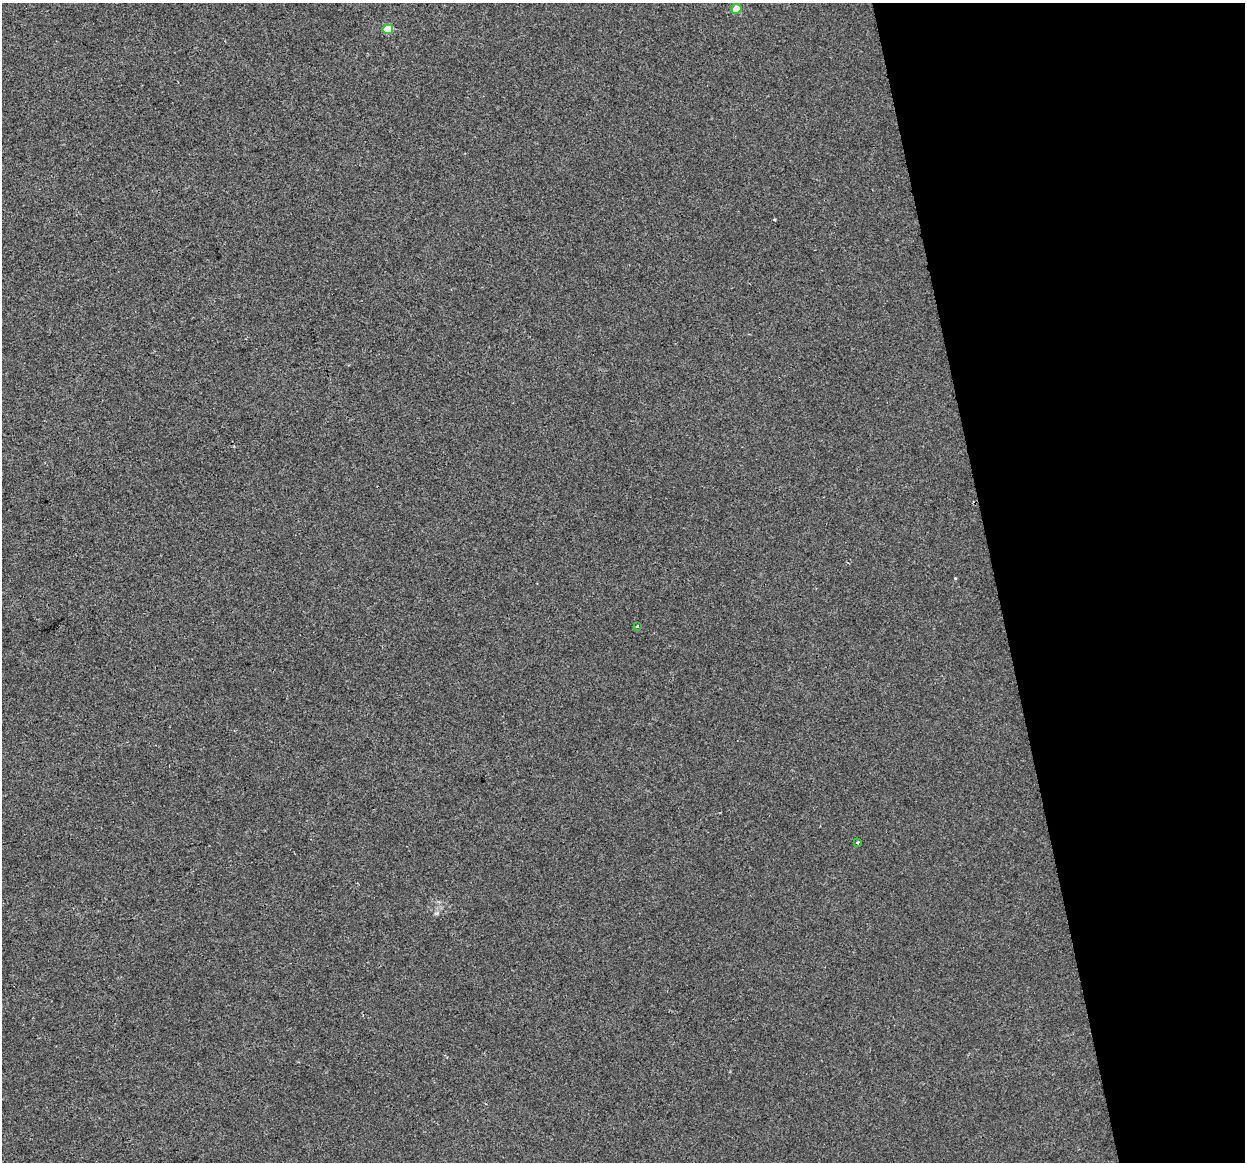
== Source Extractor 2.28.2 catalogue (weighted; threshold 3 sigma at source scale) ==
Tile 12 of 4 x 4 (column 4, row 3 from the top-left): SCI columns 3730-4972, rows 1241-2400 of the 4972 x 4754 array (HDU 1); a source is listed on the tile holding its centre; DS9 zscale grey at full resolution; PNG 1247 x 1164 px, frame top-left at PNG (2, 3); each listed source drawn as its Kron ellipse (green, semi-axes under 4 px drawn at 4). Shown black and unused: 20% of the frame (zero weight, under 2 of 3 exposures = <1% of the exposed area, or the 3 px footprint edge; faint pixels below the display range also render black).
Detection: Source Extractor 2.28.2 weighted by HDU 2 'WHT'; one run over the whole footprint, this tile lists its part. Background 1.36e-04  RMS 0.0057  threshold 0.0254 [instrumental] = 3 sigma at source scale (4.5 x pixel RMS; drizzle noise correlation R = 1.50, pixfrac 1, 0.0396/0.0396 arcsec/px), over >= 5 px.
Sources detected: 4; all 4 listed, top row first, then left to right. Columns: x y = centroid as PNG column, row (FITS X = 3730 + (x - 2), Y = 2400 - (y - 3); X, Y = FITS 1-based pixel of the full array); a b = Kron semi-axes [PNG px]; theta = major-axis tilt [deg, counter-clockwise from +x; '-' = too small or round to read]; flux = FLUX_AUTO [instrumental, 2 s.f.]
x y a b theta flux
736 9 5 4 - 12
388 29 5 5 - 17
637 626 4 3 - 0.65
857 842 4 3 - 0.75